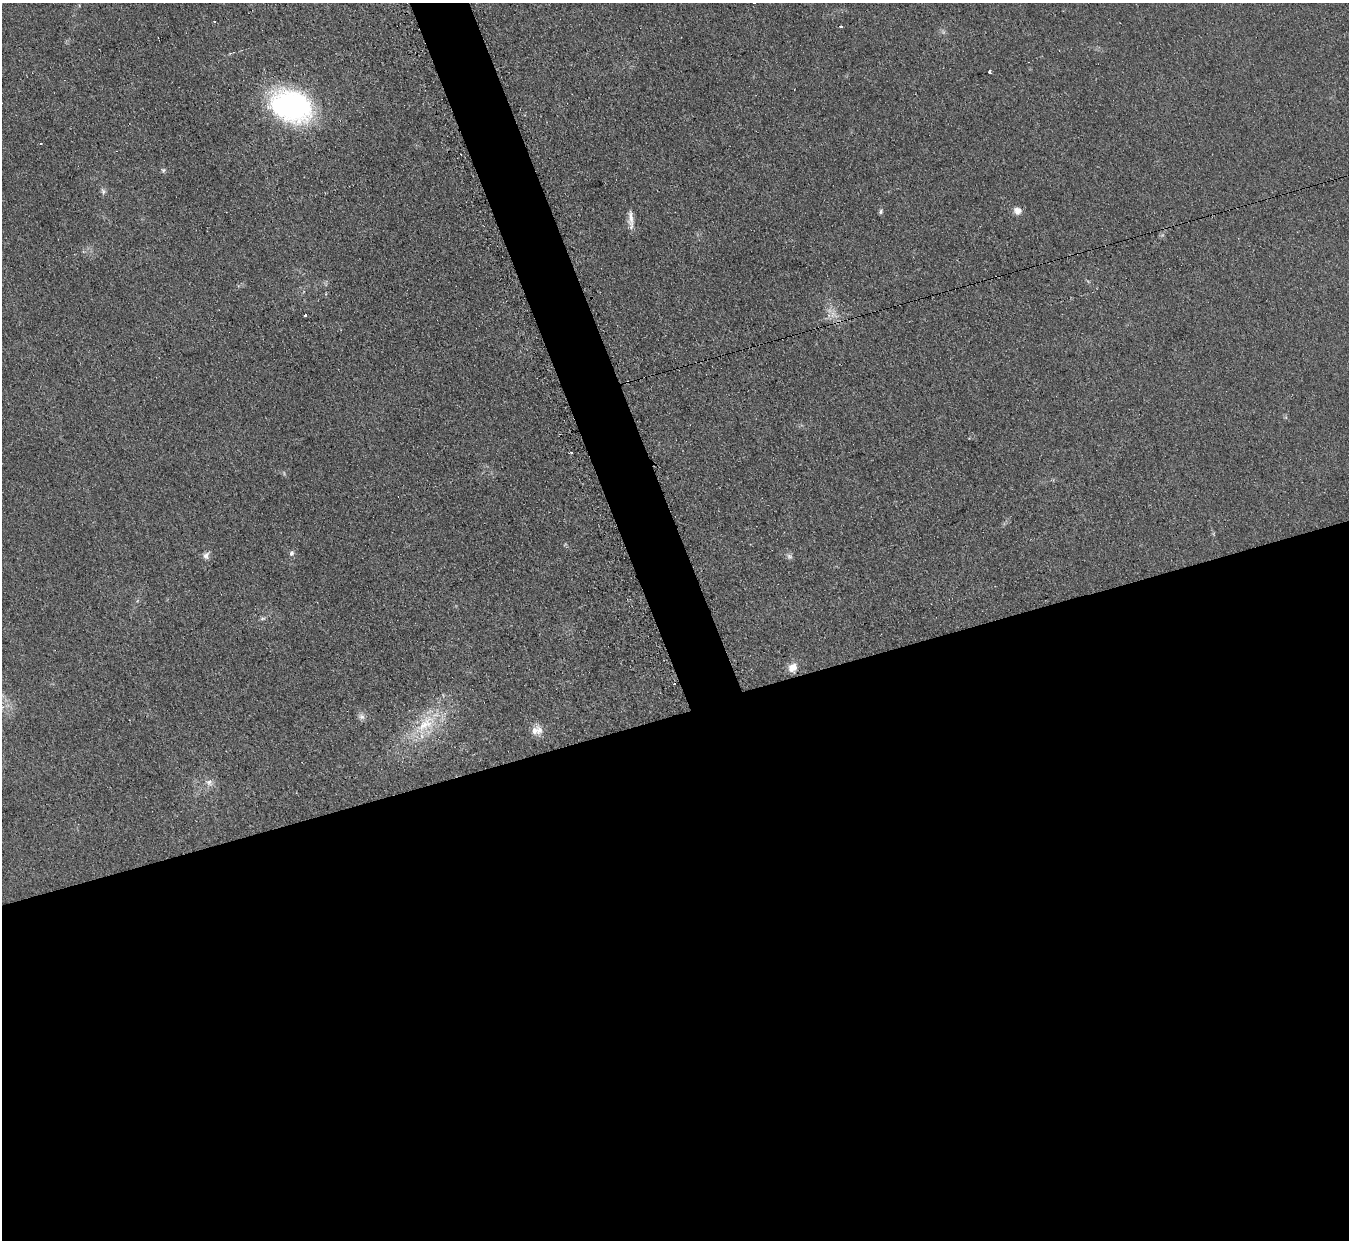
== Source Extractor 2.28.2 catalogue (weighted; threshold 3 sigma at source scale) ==
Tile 15 of 4 x 4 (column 3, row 4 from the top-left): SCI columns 2713-4059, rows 278-1515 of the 5414 x 5374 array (HDU 1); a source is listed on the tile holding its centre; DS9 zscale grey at full resolution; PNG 1351 x 1242 px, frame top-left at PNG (2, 3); no overlay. Shown black and unused: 45% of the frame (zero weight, under 2 of 3 exposures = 2% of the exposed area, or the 3 px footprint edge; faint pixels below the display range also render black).
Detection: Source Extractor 2.28.2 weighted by HDU 2 'WHT'; one run over the whole footprint, this tile lists its part. Background 0.0903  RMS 0.011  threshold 0.0504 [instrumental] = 3 sigma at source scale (4.5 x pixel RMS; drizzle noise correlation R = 1.50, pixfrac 1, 0.05/0.05 arcsec/px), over >= 5 px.
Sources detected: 23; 1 cosmic-ray / hot-pixel residue — not listed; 1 inside a brighter listed object's ellipse — not listed separately; the other 21 listed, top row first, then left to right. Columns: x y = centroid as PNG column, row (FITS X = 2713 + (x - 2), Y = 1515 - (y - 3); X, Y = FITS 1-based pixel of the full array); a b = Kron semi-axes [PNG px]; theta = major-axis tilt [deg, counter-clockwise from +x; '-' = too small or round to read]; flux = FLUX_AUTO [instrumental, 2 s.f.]
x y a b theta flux
840 26 3 3 - 2.9
989 72 3 3 - 2.6
291 106 43 31 -16 210
41 143 3 2 - 1.9
163 170 7 5 -89 1.9
103 191 9 5 -71 3
881 211 7 5 64 2.1
1017 211 10 9 - 7.5
631 217 20 8 88 9.3
833 314 13 9 -48 11
305 315 3 3 - 2.7
571 453 3 3 - 2.5
291 553 7 6 - 3.1
206 555 9 8 - 4.7
790 556 9 6 -45 3.1
262 618 8 4 1 2.1
793 667 12 10 57 11
362 717 8 6 20 3.9
425 725 39 17 40 51
534 731 13 11 67 8.7
209 783 10 10 - 6.6